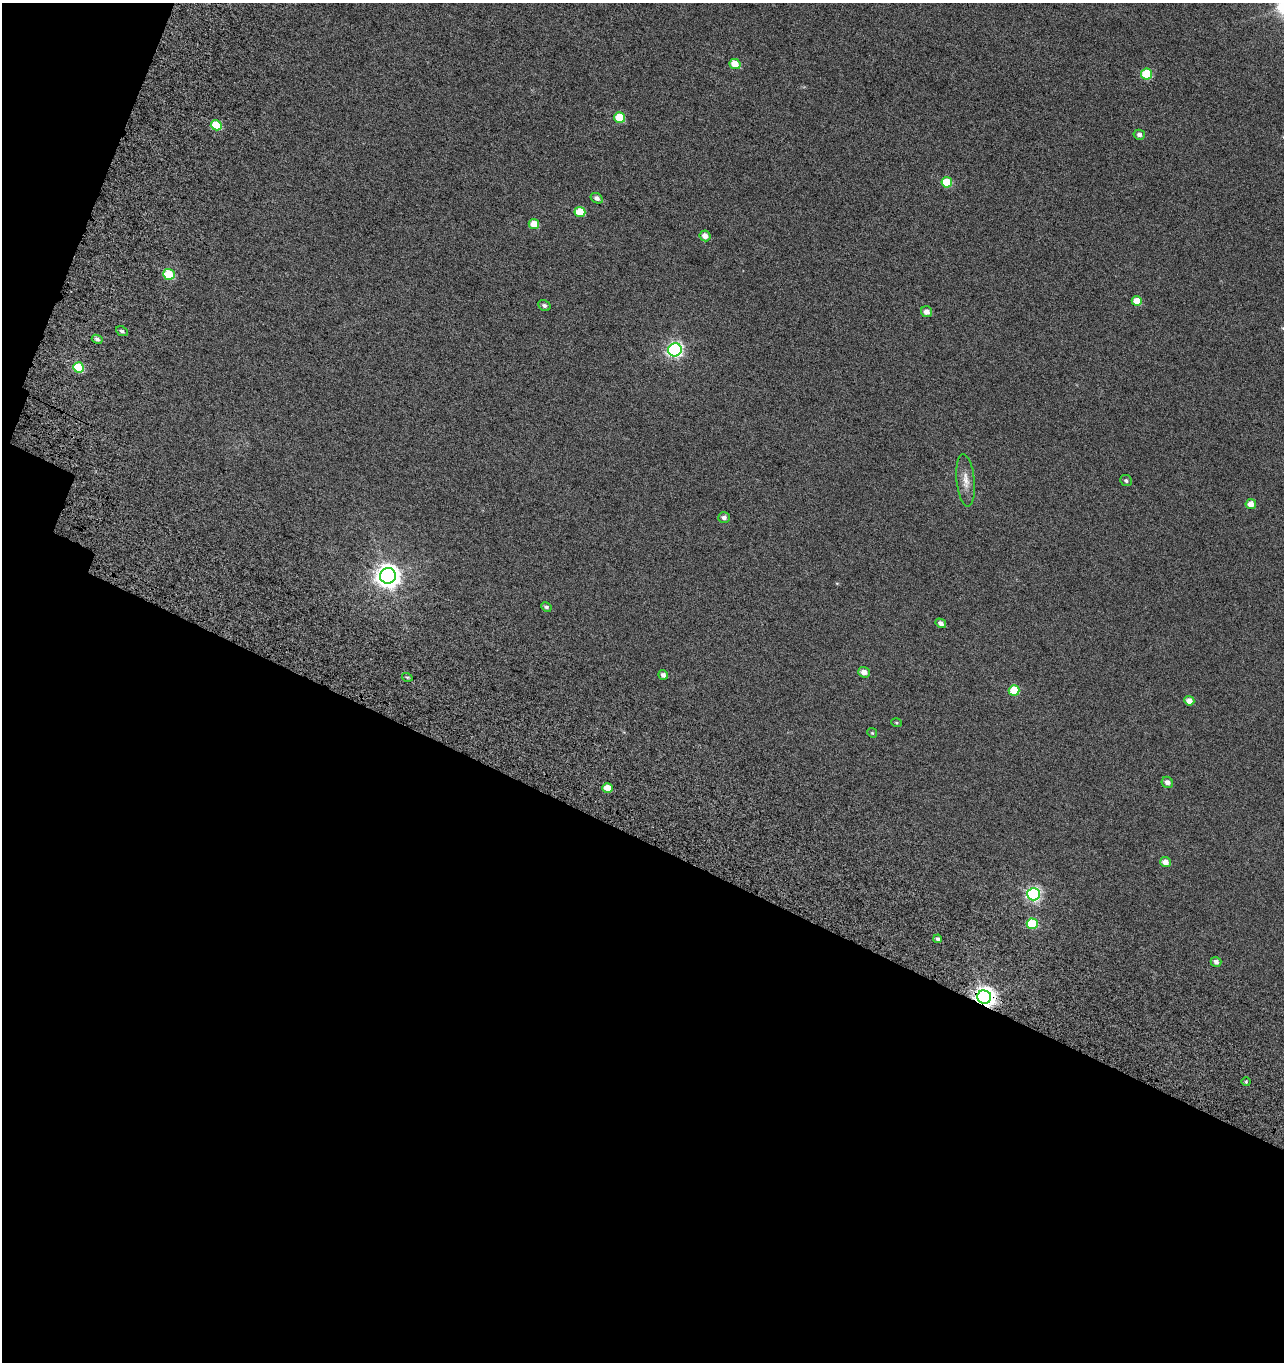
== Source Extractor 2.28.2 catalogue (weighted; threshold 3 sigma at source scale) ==
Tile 3 of 2 x 2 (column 1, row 2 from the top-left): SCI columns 309-1590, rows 195-1554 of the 3170 x 3112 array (HDU 1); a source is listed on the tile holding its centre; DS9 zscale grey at full resolution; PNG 1286 x 1364 px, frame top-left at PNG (2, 3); each listed source drawn as its Kron ellipse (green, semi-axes under 4 px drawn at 4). Shown black and unused: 41% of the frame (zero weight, under 5 of 10 exposures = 19% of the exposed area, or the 3 px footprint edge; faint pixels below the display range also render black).
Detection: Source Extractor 2.28.2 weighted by HDU 2 'WHT'; one run over the whole footprint, this tile lists its part. Background 0.0379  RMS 0.024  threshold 0.098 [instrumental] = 3 sigma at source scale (4.09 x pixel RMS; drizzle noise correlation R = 1.36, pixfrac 0.8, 0.0396/0.0396 arcsec/px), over >= 5 px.
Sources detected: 41; all 41 listed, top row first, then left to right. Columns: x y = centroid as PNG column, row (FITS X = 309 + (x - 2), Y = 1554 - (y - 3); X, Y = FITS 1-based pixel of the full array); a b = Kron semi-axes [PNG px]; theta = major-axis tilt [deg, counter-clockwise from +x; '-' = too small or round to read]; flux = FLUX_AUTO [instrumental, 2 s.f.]
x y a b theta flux
735 64 5 5 - 28
1147 74 5 5 - 87
620 117 5 5 - 55
216 125 6 5 - 44
1139 135 5 5 - 6.3
947 182 5 5 - 49
597 198 6 5 - 6.6
580 212 5 5 - 38
534 224 5 5 - 27
705 236 6 5 - 13
169 274 6 5 - 64
1137 301 5 5 - 24
544 306 6 5 - 5.1
927 312 6 5 - 11
122 331 6 4 -27 4.7
97 339 5 4 - 5.9
675 350 7 6 - 440
78 367 5 5 - 81
966 480 26 9 -84 22
1126 481 6 5 - 4
1251 504 5 5 - 16
724 518 6 5 - 6.3
388 576 8 7 - 1700
546 607 5 4 - 3.9
941 623 5 4 - 7.7
864 672 6 5 - 13
663 675 5 4 - 6.6
407 677 5 3 - 2.3
1014 690 5 5 - 48
1189 701 5 4 - 13
896 723 5 3 - 2
872 733 5 4 - 2.2
1167 782 6 5 - 8.7
607 788 5 4 - 21
1165 862 5 5 - 16
1033 894 6 6 - 360
1032 924 5 5 - 83
938 939 4 4 - 5
1216 962 5 5 - 7.4
984 997 7 7 - 1300
1246 1082 4 4 - 2.5
Overlapping masked pixels (flux is a lower limit): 1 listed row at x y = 984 997